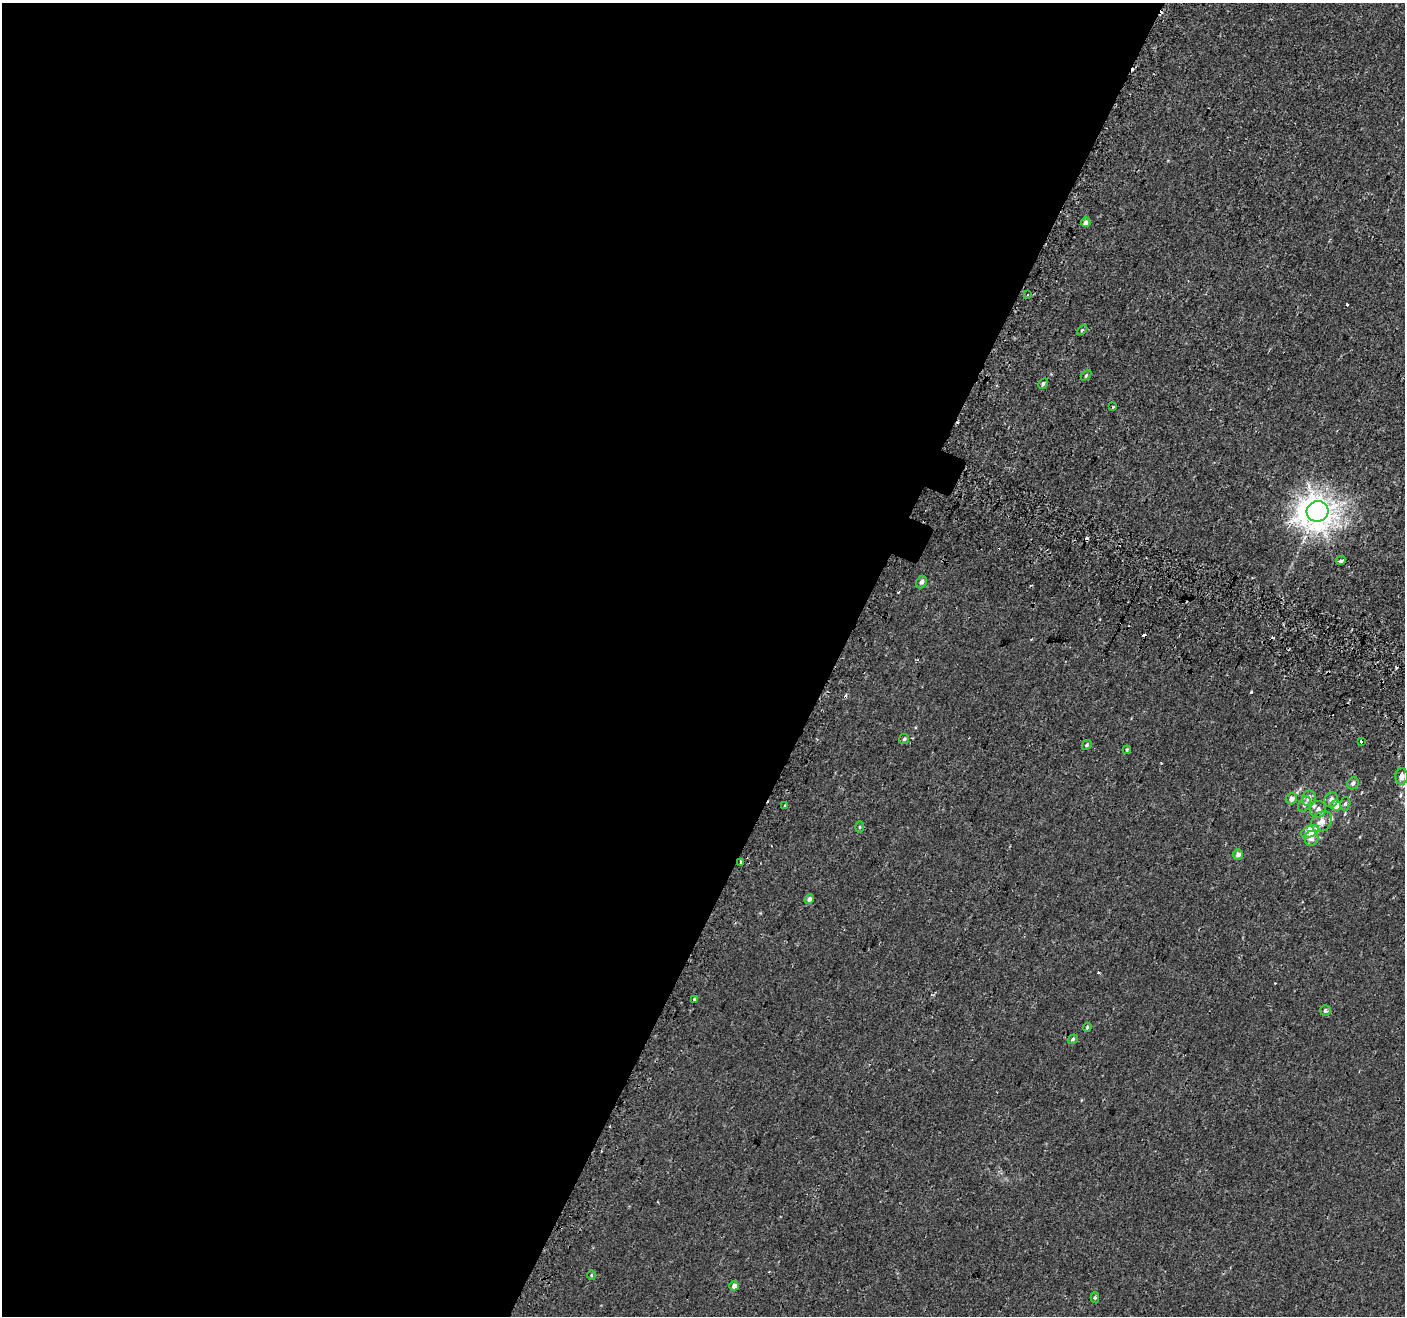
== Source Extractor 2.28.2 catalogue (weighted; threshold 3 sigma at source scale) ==
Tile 5 of 4 x 4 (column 1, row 2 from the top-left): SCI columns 55-1457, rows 2889-4202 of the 5714 x 5845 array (HDU 1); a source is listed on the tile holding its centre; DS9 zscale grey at full resolution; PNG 1407 x 1318 px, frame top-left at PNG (2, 3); each listed source drawn as its Kron ellipse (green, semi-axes under 4 px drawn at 4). Shown black and unused: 60% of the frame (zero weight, under 2 of 3 exposures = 3% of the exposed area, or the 3 px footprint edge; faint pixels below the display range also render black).
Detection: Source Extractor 2.28.2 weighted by HDU 2 'WHT'; one run over the whole footprint, this tile lists its part. Background 0.00182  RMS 0.0034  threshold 0.0152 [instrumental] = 3 sigma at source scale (4.5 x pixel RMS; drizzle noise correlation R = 1.50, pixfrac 1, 0.0396/0.0396 arcsec/px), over >= 5 px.
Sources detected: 50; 11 cosmic-ray / hot-pixel residue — neither listed nor drawn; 2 inside a brighter listed object's ellipse — not listed separately; the other 37 listed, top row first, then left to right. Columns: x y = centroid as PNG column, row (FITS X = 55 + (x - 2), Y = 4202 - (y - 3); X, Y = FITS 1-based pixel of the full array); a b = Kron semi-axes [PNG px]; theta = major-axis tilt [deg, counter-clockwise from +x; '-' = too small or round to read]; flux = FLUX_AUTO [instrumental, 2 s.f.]
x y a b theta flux
1086 222 5 4 - 1.2
1027 295 4 3 - 0.35
1082 330 6 4 44 0.39
1086 375 6 4 46 0.37
1043 384 6 4 59 0.56
1113 407 3 3 - 0.52
1318 511 11 10 - 370
1341 561 5 3 - 0.78
921 582 6 5 - 1
904 739 5 5 - 0.49
1361 741 3 3 - 0.93
1087 745 5 4 - 0.47
1127 750 4 3 - 0.32
1402 776 8 6 89 1.7
1353 783 6 5 - 0.89
1309 798 8 6 66 1.3
1291 799 6 5 - 1.3
1331 800 7 6 - 1.4
1304 804 8 5 59 0.99
1345 804 6 5 - 0.56
785 805 3 2 - 0.25
1336 805 5 5 - 3.3
1318 809 8 7 - 1.4
1322 821 11 9 42 2.3
859 827 6 4 89 0.34
1310 831 9 5 23 6.6
1311 838 7 6 - 1.6
1238 854 5 5 - 1.6
741 863 3 3 - 0.58
809 899 5 4 - 1.1
694 999 3 3 - 0.76
1325 1010 5 5 - 0.63
1087 1027 4 3 - 0.38
1073 1039 5 4 - 0.53
591 1275 5 3 - 0.3
734 1286 4 4 - 1.7
1095 1298 5 4 - 0.48